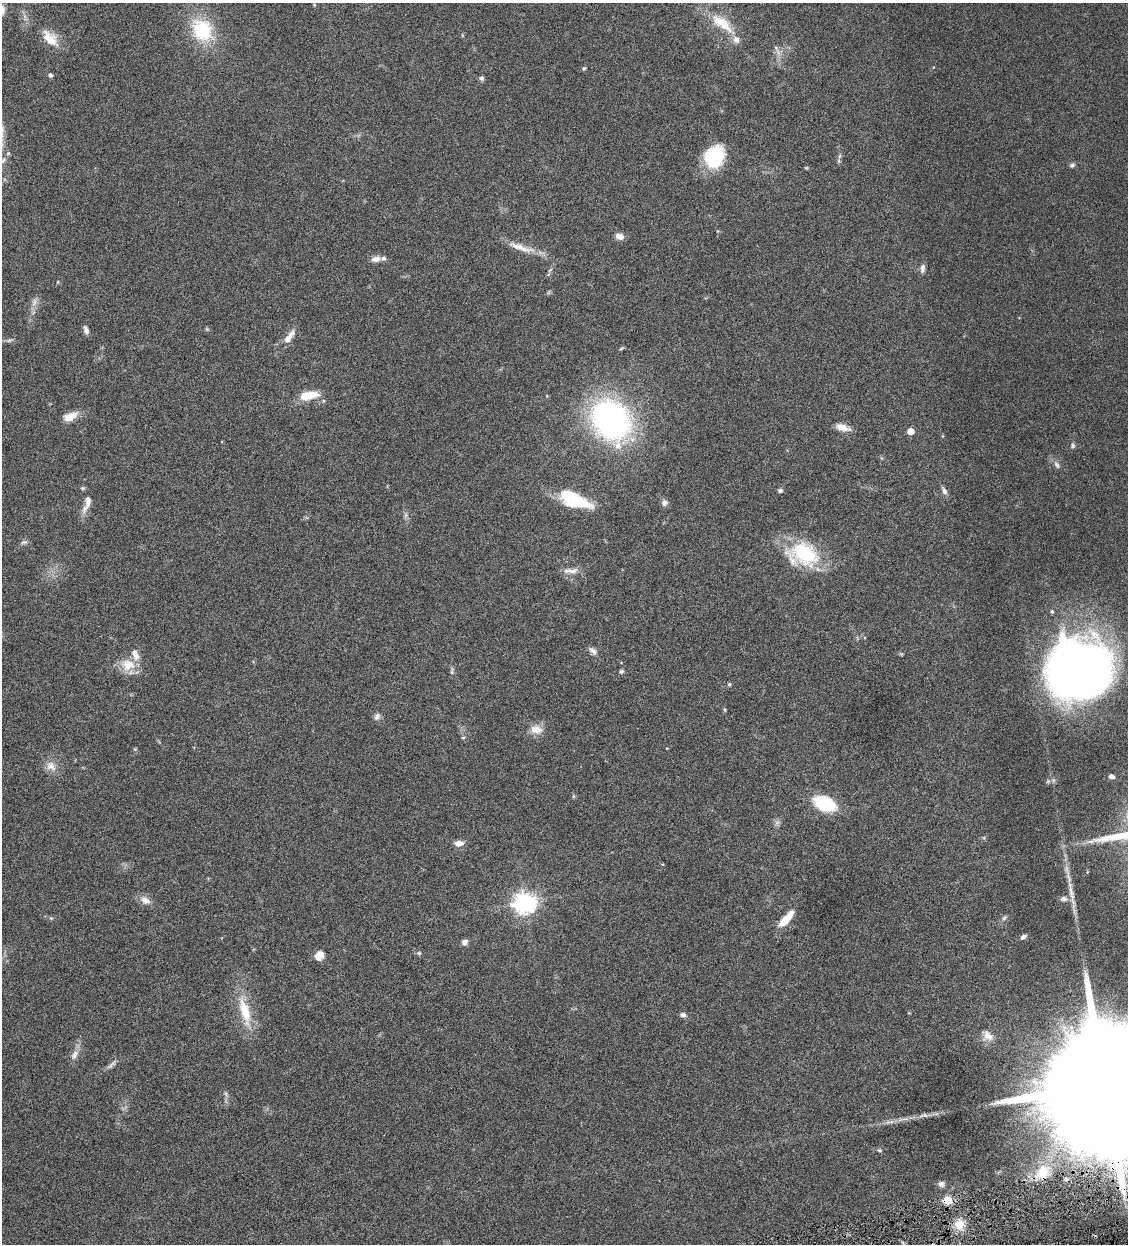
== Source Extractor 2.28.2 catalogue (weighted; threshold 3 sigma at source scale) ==
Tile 6 of 4 x 4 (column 2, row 2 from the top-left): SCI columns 1388-2513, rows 2487-3728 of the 4909 x 4973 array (HDU 1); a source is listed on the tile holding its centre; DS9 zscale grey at full resolution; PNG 1130 x 1246 px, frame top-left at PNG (2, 3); no overlay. Shown black and unused: <1% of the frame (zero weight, under 4 of 8 exposures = <1% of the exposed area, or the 3 px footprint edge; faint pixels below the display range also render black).
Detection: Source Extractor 2.28.2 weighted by HDU 2 'WHT'; one run over the whole footprint, this tile lists its part. Background 0.0434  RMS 0.0037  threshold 0.0151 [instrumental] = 3 sigma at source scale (4.09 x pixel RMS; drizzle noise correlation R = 1.36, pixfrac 0.8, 0.05/0.05 arcsec/px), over >= 5 px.
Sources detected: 88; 2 too faint to see at this stretch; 1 inside a brighter object's white glare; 1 long thin detection or spike segment (spike, bleed or trail) — not listed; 6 inside a brighter listed object's ellipse — not listed separately; the other 78 listed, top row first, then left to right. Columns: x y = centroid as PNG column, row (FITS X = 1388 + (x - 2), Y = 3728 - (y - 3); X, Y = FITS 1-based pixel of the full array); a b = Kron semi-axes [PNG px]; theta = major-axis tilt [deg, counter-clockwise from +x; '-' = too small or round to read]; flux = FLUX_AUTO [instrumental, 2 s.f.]
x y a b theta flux
722 23 39 13 -38 10
202 30 25 20 -59 20
50 38 25 13 -45 5.7
776 48 7 5 -46 0.88
584 68 4 4 - 0.51
50 75 4 4 - 1
482 78 6 6 - 0.71
714 156 25 20 63 17
3 160 10 6 46 1.4
1072 165 7 5 17 0.75
806 168 6 3 18 0.34
619 236 9 7 -21 2.5
520 247 42 8 -18 5.3
376 259 13 8 16 1.8
922 269 12 6 86 1.3
34 302 12 6 75 1.6
207 329 5 5 - 0.41
86 330 11 5 -69 1.3
289 337 20 8 54 3.4
9 340 10 4 5 0.88
621 349 6 3 20 0.41
308 395 18 8 10 8.4
70 416 19 10 25 3.8
611 420 36 30 -52 97
842 427 17 7 -14 3.5
910 431 5 5 - 4.6
1073 445 7 5 -89 0.62
1057 465 11 6 -60 1.2
83 488 6 5 - 0.54
780 490 7 5 18 0.72
944 491 10 6 -64 1.4
567 495 22 19 -59 9.6
87 503 25 8 71 3.2
664 503 8 8 - 1.3
24 542 10 6 7 0.85
805 553 36 25 -32 23
571 571 20 8 8 2.5
1052 611 5 4 - 0.43
593 651 13 6 -42 1.5
128 665 20 16 -6 6.3
1080 670 47 44 -9 370
621 671 6 5 - 0.59
452 672 10 5 84 0.73
729 684 5 5 - 0.47
724 710 6 3 -81 0.42
377 716 10 7 67 1.2
536 729 17 12 -8 3.6
463 737 5 3 - 0.35
51 766 15 12 -37 3.2
1111 776 8 5 -8 1
1048 781 6 4 45 0.5
825 803 17 10 -23 25
459 843 11 7 4 2.2
1064 899 11 8 0 1.7
145 900 15 10 -34 2.4
524 903 8 7 - 220
51 918 5 5 - 0.41
1004 918 6 5 - 0.67
786 919 21 7 48 6.2
1023 937 8 5 33 1
464 942 6 6 - 1.5
419 953 5 5 - 0.54
319 955 10 8 51 3.4
245 1011 41 13 -75 11
683 1015 8 6 -15 1.1
988 1036 16 11 -45 2.9
75 1055 15 8 63 2.1
112 1064 19 5 42 1.3
1104 1084 51 24 -83 30000
226 1094 7 4 -72 0.65
925 1115 6 6 - 0.81
905 1119 16 3 4 1.5
888 1122 6 5 - 0.72
880 1150 7 3 -9 0.47
1042 1170 26 15 13 9.1
941 1184 9 8 - 1.2
947 1200 5 5 - 14
959 1224 13 11 49 5.5
Overlapping masked pixels (flux is a lower limit): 2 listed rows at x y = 1104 1084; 947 1200
Isophote crosses this tile's border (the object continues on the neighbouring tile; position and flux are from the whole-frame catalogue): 2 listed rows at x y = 1080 670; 1104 1084